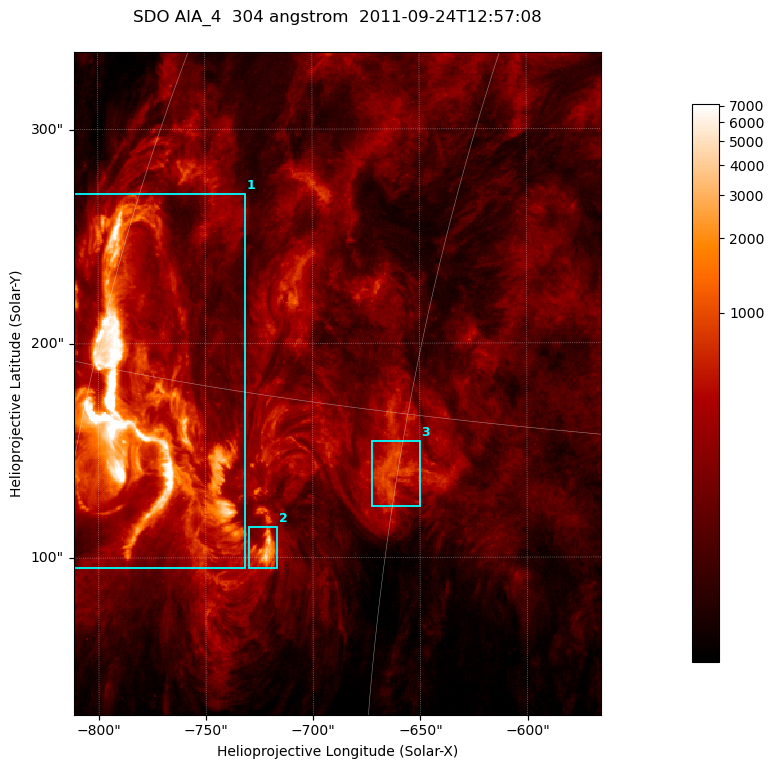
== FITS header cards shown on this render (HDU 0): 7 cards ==
TELESCOP= 'SDO     '           /
INSTRUME= 'AIA_4   '           /
WAVELNTH=                  304 /
WAVEUNIT= 'angstrom'           /
DATE-OBS= '2011-09-24T12:57:08.13' /
CTYPE1  = 'HPLN-TAN'           /
CTYPE2  = 'HPLT-TAN'           /

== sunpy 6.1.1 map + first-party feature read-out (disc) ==
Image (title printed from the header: SDO AIA_4  304 angstrom  2011-09-24T12:57:08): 410 x 515 px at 0.6 arcsec/px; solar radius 957 arcsec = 1594 px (partial field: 2.6% of the solar disc is inside the frame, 100% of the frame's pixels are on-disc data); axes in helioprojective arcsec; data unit not stated in the header (colour bar unlabelled)
Pointing: header CRPIX1/2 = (2058.21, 2041.36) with CRVAL1/2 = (0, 0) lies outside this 410 x 515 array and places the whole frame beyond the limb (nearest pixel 1.41 R_sun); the SolarSoft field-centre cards XCEN/YCEN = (-688.5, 181.3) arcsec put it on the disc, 1320 arcsec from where CRPIX/CRVAL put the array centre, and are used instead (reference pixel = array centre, CRVAL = XCEN/YCEN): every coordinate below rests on XCEN/YCEN
Orientation: roll -0.132 deg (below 1 deg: not rotated)
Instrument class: DISC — disc imager (sunpy class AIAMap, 304 A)
Bright regions (active regions / flare kernels): reference = the on-disc median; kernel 3 px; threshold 5 sigma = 520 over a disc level ~137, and >= 1.15x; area >= 211 px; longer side >= 5 px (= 3 arcsec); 3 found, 3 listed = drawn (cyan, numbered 1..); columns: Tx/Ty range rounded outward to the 2 arcsec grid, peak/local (2 s.f.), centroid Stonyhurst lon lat
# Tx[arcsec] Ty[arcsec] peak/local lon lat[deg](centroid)
1 -812..-730 94..270 108 -57 +14
2 -730..-716 94..116 33 -50 +11
3 -674..-650 124..156 8.3 -45 +13